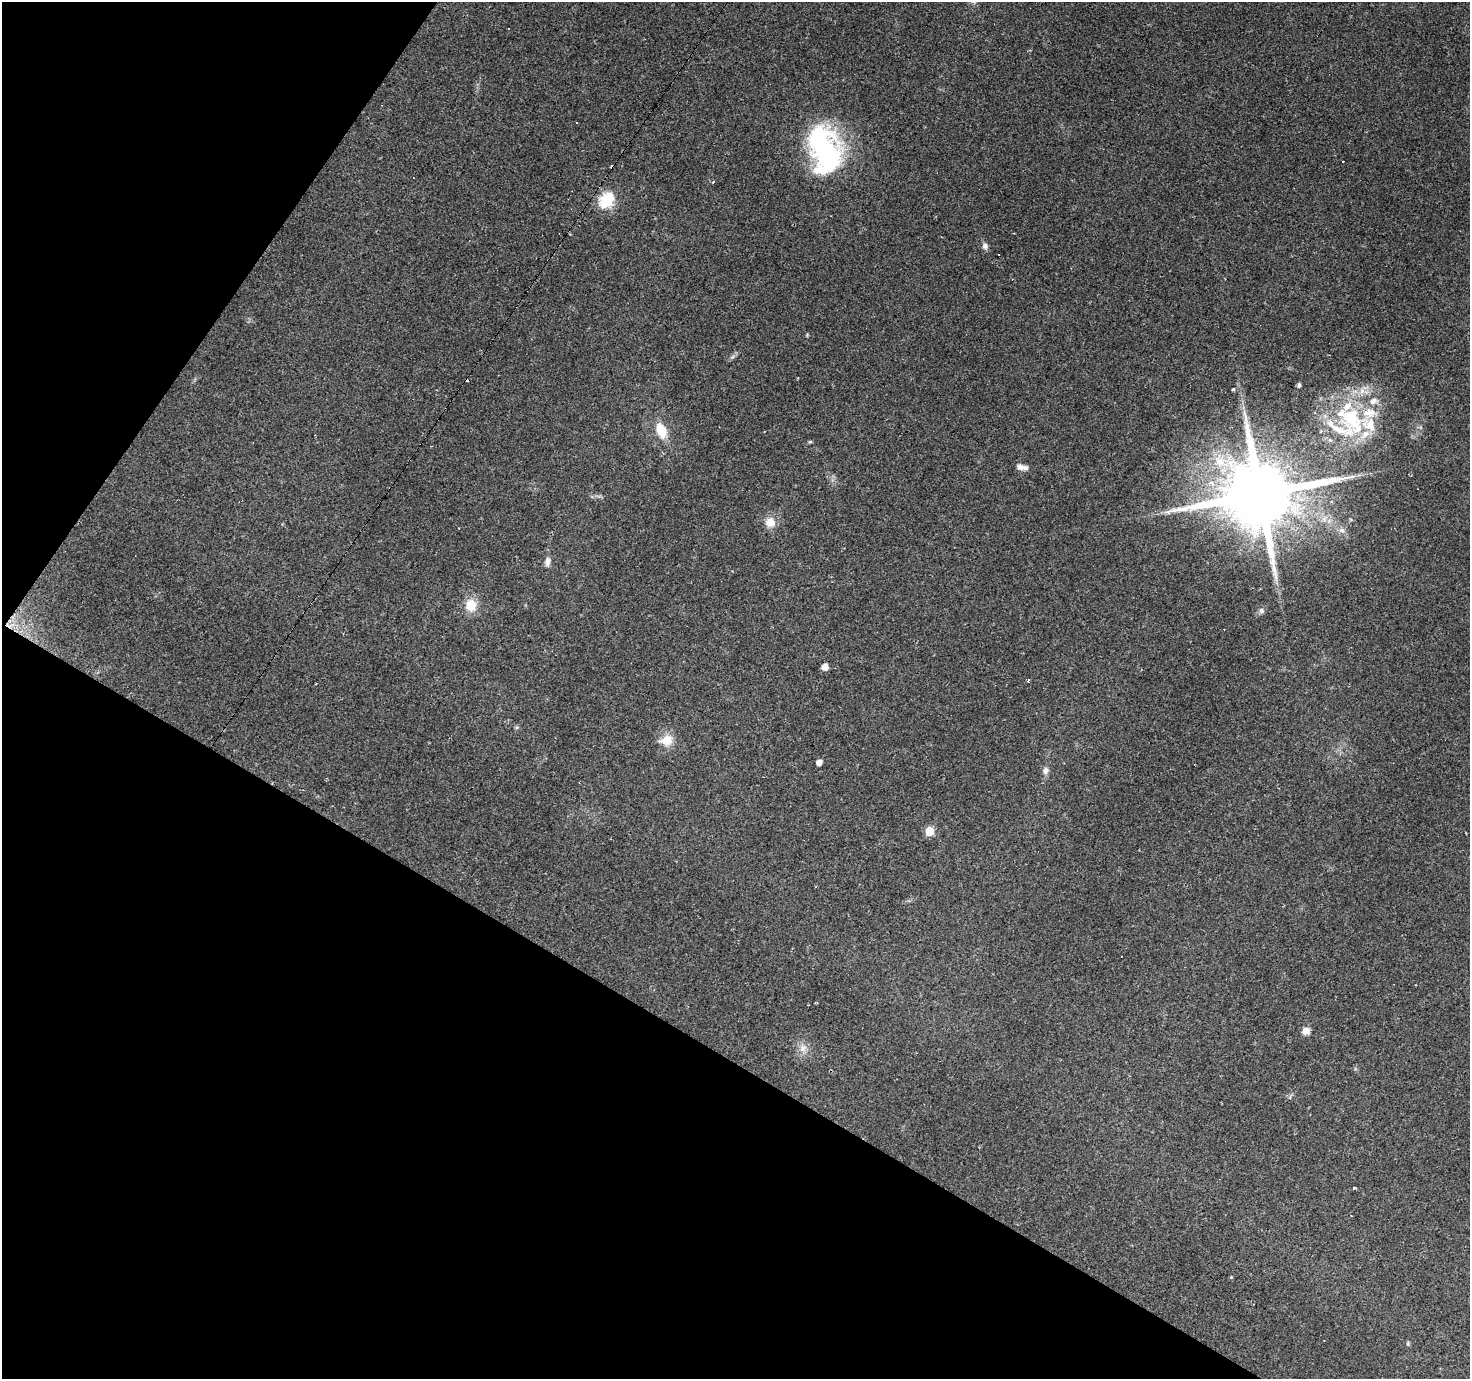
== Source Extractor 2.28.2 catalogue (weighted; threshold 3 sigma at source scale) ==
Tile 9 of 4 x 4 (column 1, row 3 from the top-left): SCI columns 1-1468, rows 1563-2939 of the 5875 x 5945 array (HDU 1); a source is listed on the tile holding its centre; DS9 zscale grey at full resolution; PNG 1472 x 1381 px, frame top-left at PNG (2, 2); no overlay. Shown black and unused: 30% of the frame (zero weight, under 2 of 3 exposures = <1% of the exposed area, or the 3 px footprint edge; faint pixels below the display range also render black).
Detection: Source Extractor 2.28.2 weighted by HDU 2 'WHT'; one run over the whole footprint, this tile lists its part. Background 0.0793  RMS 0.0058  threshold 0.0259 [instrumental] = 3 sigma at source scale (4.5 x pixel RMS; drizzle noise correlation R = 1.50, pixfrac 1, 0.0396/0.0396 arcsec/px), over >= 5 px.
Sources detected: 53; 1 inside a brighter object's white glare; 11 cosmic-ray / hot-pixel residue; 1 long thin detection or spike segment (spike, bleed or trail) — not listed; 9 inside a brighter listed object's ellipse — not listed separately; the other 31 listed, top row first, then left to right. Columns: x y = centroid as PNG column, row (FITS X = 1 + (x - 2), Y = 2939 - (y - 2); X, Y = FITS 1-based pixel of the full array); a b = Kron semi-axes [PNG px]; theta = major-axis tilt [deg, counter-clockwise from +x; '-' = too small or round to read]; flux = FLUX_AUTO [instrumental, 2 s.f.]
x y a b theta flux
826 151 48 35 -87 91
606 201 7 6 - 88
985 246 6 6 - 2.4
732 357 7 4 18 1.1
1299 385 6 4 81 0.99
1233 389 4 3 - 1.2
1351 419 53 36 -39 60
661 430 18 11 -68 11
764 432 3 2 - 0.55
810 442 6 4 1 0.64
1219 461 19 14 -44 13
1022 467 15 6 -12 3.3
1212 484 10 7 -40 4.6
1260 495 21 17 37 8000
1324 519 7 5 -90 1.8
770 522 12 12 - 6.8
1342 530 9 7 -20 2.6
547 561 11 7 82 2.7
471 605 15 12 -84 10
1261 611 7 6 - 1.8
825 667 5 5 - 6.3
1028 680 4 3 - 0.71
517 727 6 4 1 0.82
666 740 21 14 15 7.8
819 762 5 4 - 4.2
1046 770 10 7 73 2.5
929 831 5 5 - 19
1306 1031 9 9 - 3.7
803 1048 11 10 - 4.4
1355 1188 3 3 - 0.8
1231 1277 4 4 - 0.48